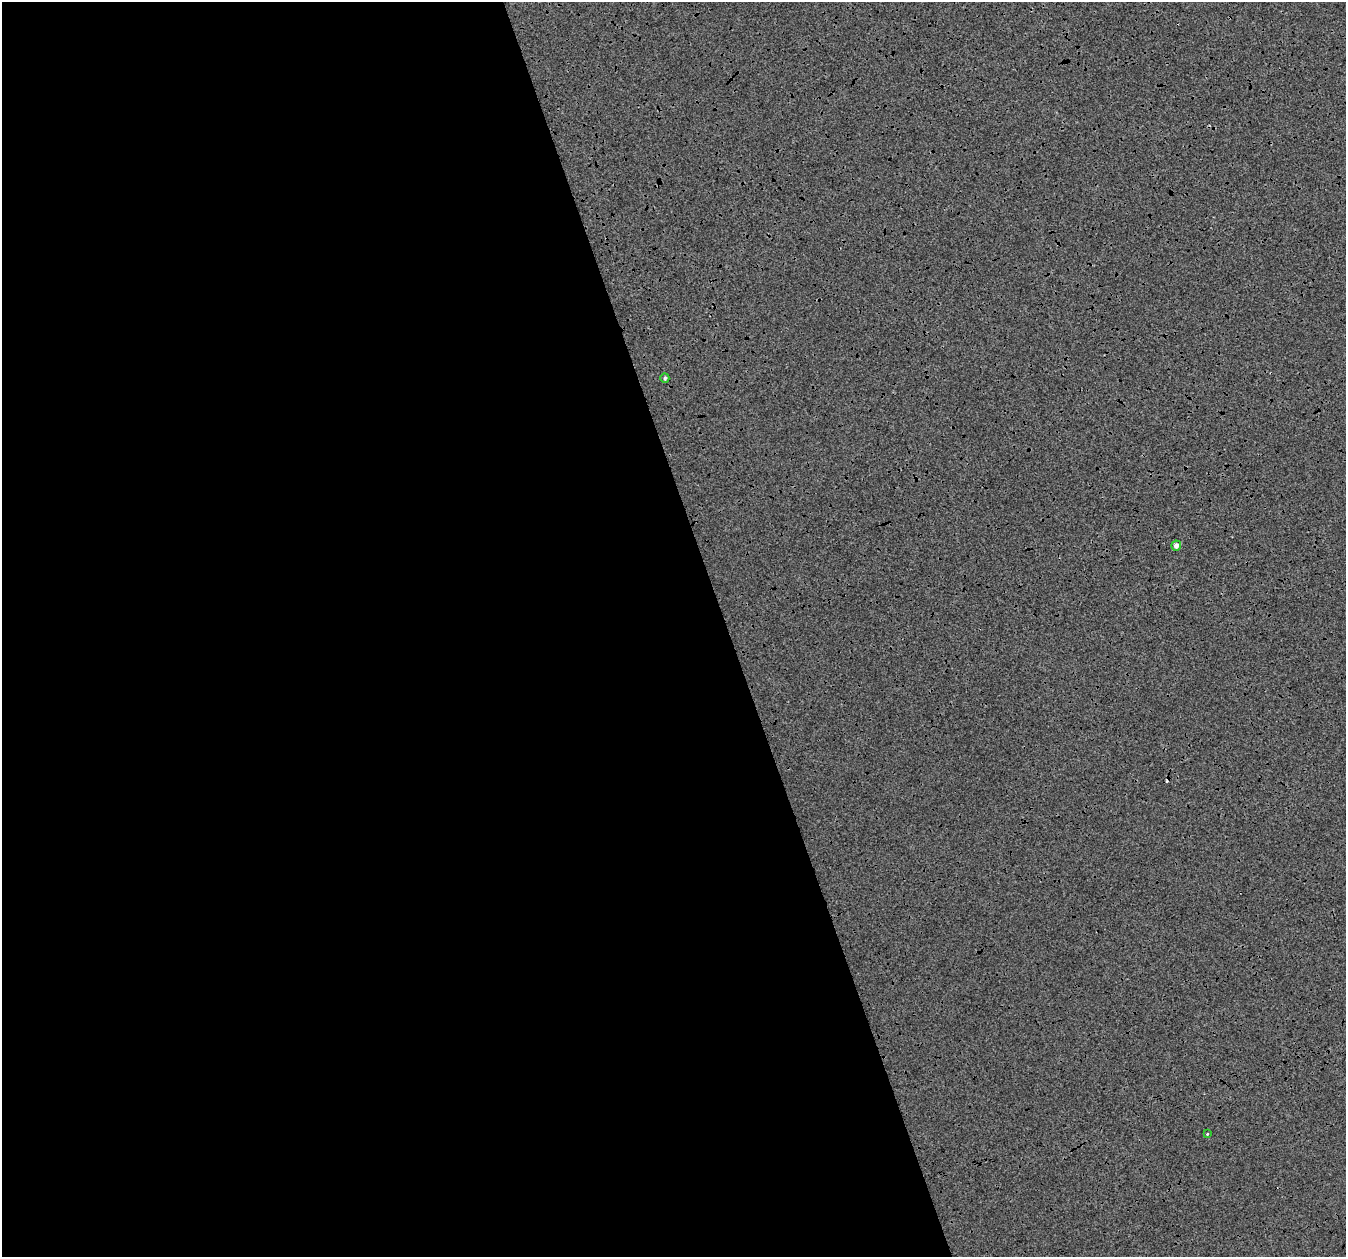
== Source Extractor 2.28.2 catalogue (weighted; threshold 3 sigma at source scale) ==
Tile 9 of 4 x 4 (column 1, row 3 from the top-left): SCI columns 2-1345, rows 1322-2576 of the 5382 x 5205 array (HDU 1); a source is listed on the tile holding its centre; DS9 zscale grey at full resolution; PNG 1348 x 1259 px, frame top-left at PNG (2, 2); each listed source drawn as its Kron ellipse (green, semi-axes under 4 px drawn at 4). Shown black and unused: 54% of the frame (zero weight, under 3 of 4 exposures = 2% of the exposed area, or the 3 px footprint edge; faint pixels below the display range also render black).
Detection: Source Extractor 2.28.2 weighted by HDU 2 'WHT'; one run over the whole footprint, this tile lists its part. Background -1.94e-04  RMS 0.0065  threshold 0.029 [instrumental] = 3 sigma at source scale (4.5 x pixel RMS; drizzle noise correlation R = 1.50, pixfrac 1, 0.0396/0.0396 arcsec/px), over >= 5 px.
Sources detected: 4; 1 cosmic-ray / hot-pixel residue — neither listed nor drawn; the other 3 listed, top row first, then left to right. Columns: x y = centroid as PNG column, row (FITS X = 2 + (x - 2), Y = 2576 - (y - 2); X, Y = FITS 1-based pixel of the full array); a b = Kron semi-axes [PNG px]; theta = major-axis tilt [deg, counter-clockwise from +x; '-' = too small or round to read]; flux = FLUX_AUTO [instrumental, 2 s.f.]
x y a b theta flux
665 378 4 4 - 0.86
1176 545 5 4 - 3
1207 1134 3 3 - 0.54